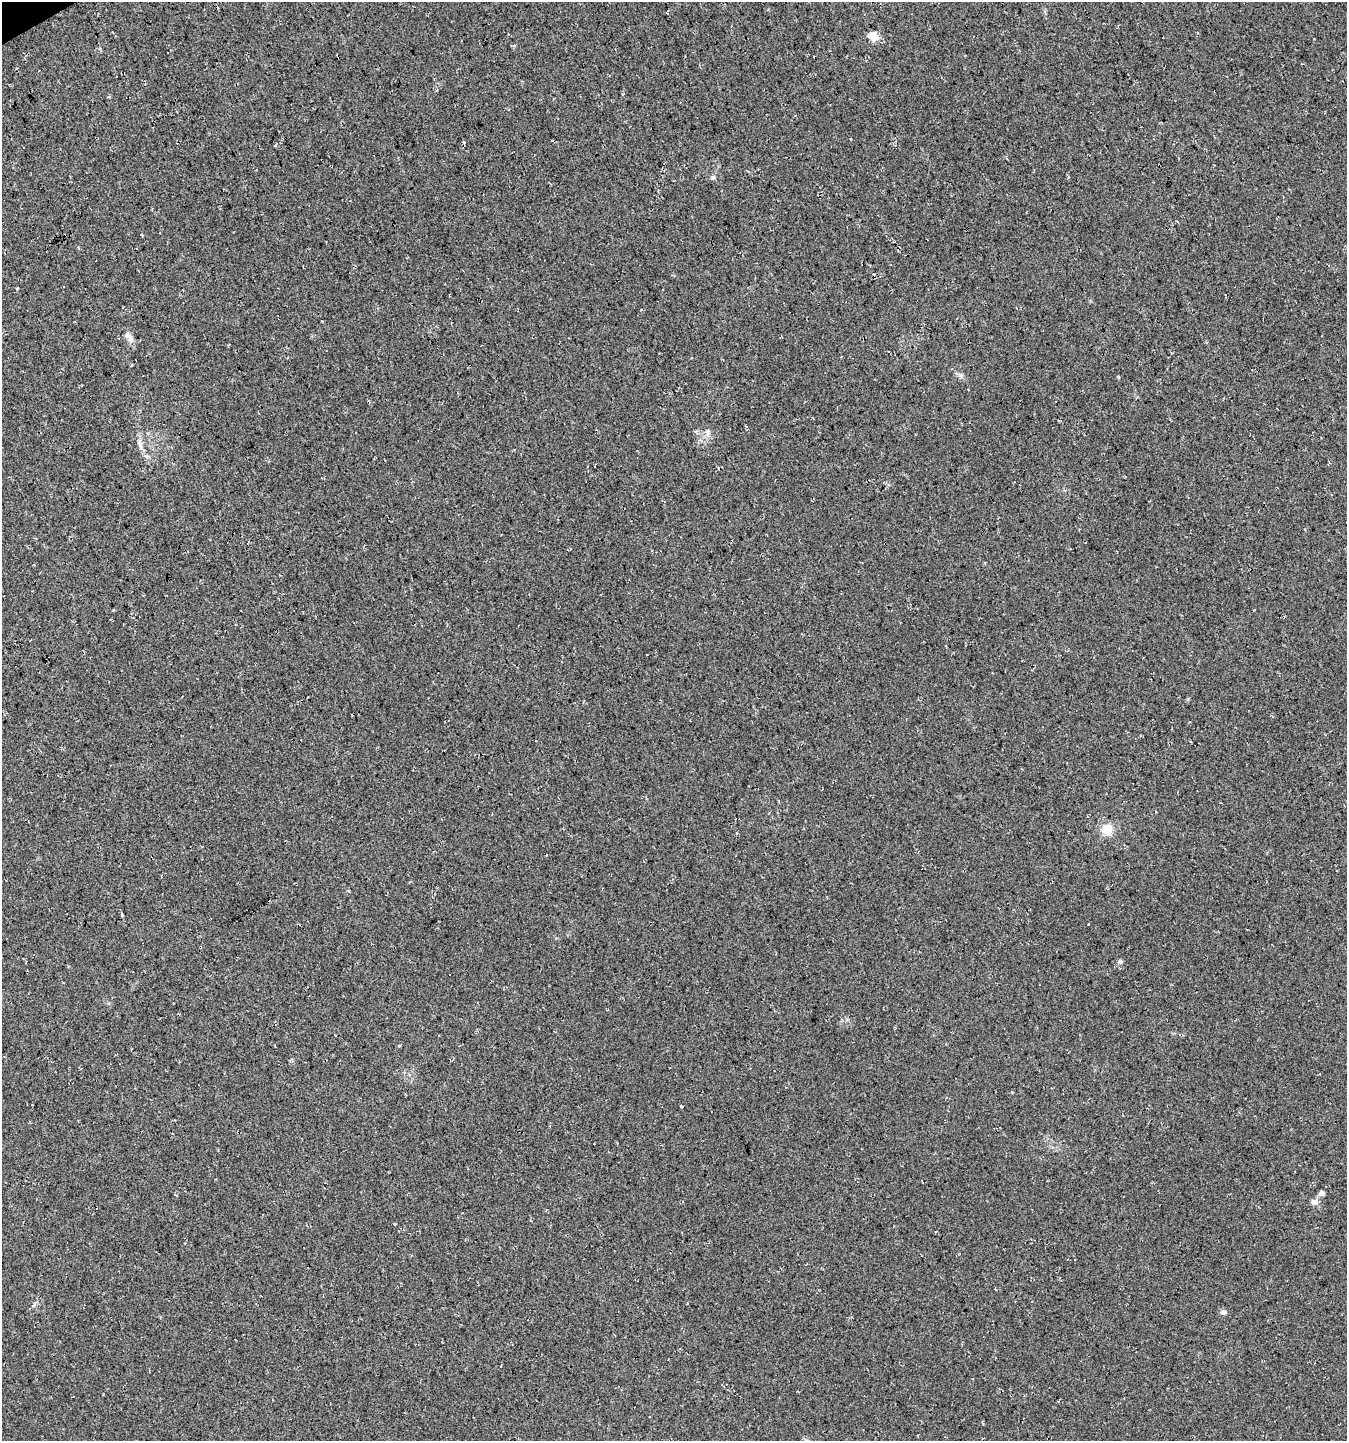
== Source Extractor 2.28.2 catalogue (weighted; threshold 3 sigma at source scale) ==
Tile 11 of 4 x 4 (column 3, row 3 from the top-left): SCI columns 2791-4135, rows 1442-2880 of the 5639 x 5759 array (HDU 1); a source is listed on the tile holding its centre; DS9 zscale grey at full resolution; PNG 1349 x 1443 px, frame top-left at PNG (2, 2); no overlay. Shown black and unused: <1% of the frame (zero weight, under 3 of 4 exposures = <1% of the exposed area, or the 3 px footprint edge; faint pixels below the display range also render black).
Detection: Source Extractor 2.28.2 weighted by HDU 2 'WHT'; one run over the whole footprint, this tile lists its part. Background 0.0264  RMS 0.0068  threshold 0.0304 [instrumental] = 3 sigma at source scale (4.5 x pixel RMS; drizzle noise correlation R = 1.50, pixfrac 1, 0.0396/0.0396 arcsec/px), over >= 5 px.
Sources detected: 14; all 14 listed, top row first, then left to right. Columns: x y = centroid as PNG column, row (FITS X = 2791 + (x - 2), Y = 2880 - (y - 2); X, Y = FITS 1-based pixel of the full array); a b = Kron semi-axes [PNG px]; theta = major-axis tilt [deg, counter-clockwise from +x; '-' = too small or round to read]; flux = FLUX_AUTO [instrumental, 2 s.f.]
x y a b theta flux
667 13 4 3 - 0.6
873 36 5 5 - 24
464 142 4 3 - 0.73
713 177 5 5 - 1.1
127 335 12 8 -36 3.4
961 376 7 4 -19 1.5
1118 377 5 3 - 0.66
708 432 10 5 -90 2.3
140 442 11 7 -81 3.3
1107 829 13 12 - 9.7
1120 961 5 5 - 1.7
1322 1193 7 6 - 2.2
1315 1202 11 8 -22 2.9
1223 1312 9 5 2 1.8